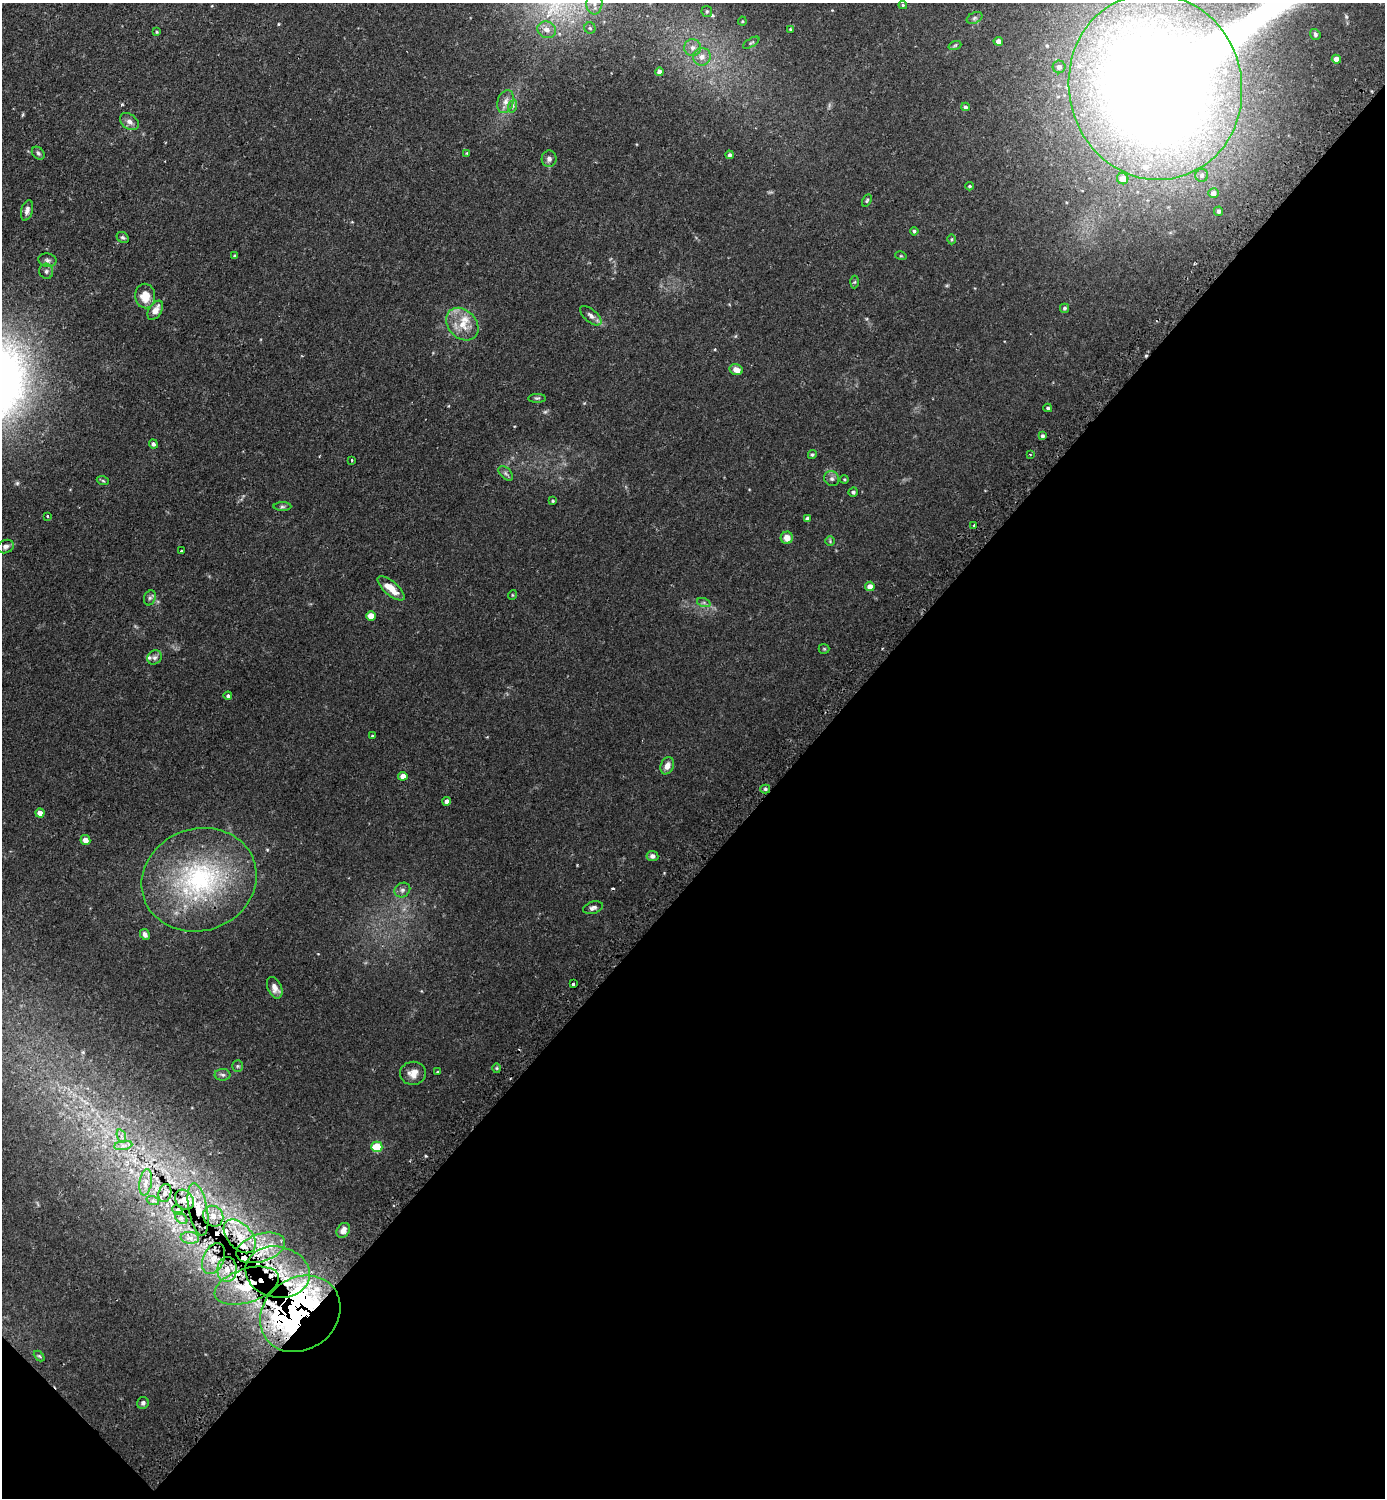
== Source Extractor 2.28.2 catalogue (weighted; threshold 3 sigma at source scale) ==
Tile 15 of 4 x 4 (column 3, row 4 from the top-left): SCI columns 2942-4324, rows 19-1514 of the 6025 x 6022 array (HDU 1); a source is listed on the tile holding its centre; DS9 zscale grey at full resolution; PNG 1387 x 1500 px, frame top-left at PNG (2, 3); each listed source drawn as its Kron ellipse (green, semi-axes under 4 px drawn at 4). Shown black and unused: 43% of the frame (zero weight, under 2 of 3 exposures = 3% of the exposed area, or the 3 px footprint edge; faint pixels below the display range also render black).
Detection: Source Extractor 2.28.2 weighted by HDU 2 'WHT'; one run over the whole footprint, this tile lists its part. Background 0.0441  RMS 0.0046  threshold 0.0207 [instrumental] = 3 sigma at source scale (4.5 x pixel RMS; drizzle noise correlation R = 1.50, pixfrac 1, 0.05/0.05 arcsec/px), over >= 5 px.
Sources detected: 141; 1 too faint to see at this stretch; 3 inside a brighter object's white glare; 7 cosmic-ray / hot-pixel residue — neither listed nor drawn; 11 inside a brighter listed object's ellipse — not listed separately; the other 119 listed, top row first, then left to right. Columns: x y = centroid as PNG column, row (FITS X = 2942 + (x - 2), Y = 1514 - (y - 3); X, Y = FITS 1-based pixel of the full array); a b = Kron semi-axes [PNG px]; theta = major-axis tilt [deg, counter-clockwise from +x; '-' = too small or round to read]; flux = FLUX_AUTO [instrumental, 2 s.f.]
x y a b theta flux
594 3 11 8 87 3.1
903 5 4 4 - 0.43
707 11 5 5 - 0.77
974 18 8 5 27 0.91
742 21 4 4 - 0.45
590 28 5 5 - 0.84
790 29 4 3 - 0.41
547 30 9 8 - 2.9
157 32 4 3 - 0.43
1315 34 6 5 - 0.83
998 41 4 4 - 2
751 43 9 3 32 0.61
955 45 6 4 19 0.67
692 48 8 8 - 2.3
702 57 9 8 - 3.2
1336 59 4 4 - 2.9
1059 67 6 6 - 1.4
660 72 4 4 - 2.8
1155 87 93 86 -75 950
506 102 12 8 72 2.9
513 106 7 4 72 0.89
965 107 4 4 - 0.87
129 122 10 7 -37 2.2
38 153 7 5 -45 0.97
467 153 4 3 - 0.4
730 155 4 4 - 0.96
549 159 8 7 - 1.5
1202 175 6 6 - 1.3
1123 179 6 5 - 4
970 186 4 3 - 0.52
1213 193 5 5 - 2.6
867 200 6 3 62 0.55
27 210 10 5 75 1.7
1219 211 4 4 - 1.3
914 231 4 4 - 0.73
123 237 6 5 - 0.82
952 239 5 3 - 0.44
235 256 4 4 - 0.6
901 256 6 3 -17 0.45
47 260 9 6 -10 1.3
46 271 7 7 - 1.1
855 282 6 4 87 0.6
145 296 12 10 -87 6.6
1065 308 4 4 - 0.78
155 310 10 6 57 3.6
591 316 13 6 -40 2.1
462 324 18 14 -47 8.2
736 370 7 5 -15 3.1
537 398 9 3 0 0.71
1048 408 4 3 - 0.69
1042 436 4 4 - 0.79
153 444 5 4 - 1.1
1030 454 3 2 - 0.33
812 455 4 4 - 0.65
352 460 3 2 - 0.34
506 473 9 5 -45 1
832 479 8 7 - 1.4
844 479 4 3 - 0.41
103 481 6 4 -19 0.6
853 492 5 4 - 0.89
553 501 3 3 - 0.51
282 507 9 4 0 0.95
48 516 4 3 - 0.6
807 519 4 4 - 1.7
974 526 3 3 - 1.8
787 538 6 6 - 4
830 541 5 4 - 0.49
6 546 8 6 20 1.6
181 551 3 3 - 0.49
870 586 5 4 - 2.9
391 588 17 7 -41 5.8
512 595 5 3 - 0.37
150 598 7 5 68 1
704 603 7 4 -19 0.85
371 616 5 4 - 4.8
824 649 5 5 - 0.5
155 657 7 6 - 1.3
228 696 4 4 - 0.93
372 736 4 3 - 0.53
667 766 9 6 67 2.7
403 776 4 4 - 2.7
765 789 5 4 - 0.82
447 801 4 4 - 2
40 813 4 4 - 3.2
85 840 5 5 - 3
652 856 6 5 - 1.5
199 880 58 51 20 79
402 890 8 7 - 1.4
593 908 10 6 18 1.4
145 934 6 4 -61 1.5
573 984 3 3 - 0.87
275 988 11 7 -66 3
238 1066 5 5 - 0.68
497 1068 5 3 - 0.45
438 1072 3 3 - 0.51
413 1073 13 11 6 3.8
223 1075 8 6 -2 1.2
121 1136 7 4 -71 1
123 1145 9 4 8 1.5
377 1147 5 5 - 13
146 1182 13 6 81 2.6
165 1193 9 6 75 1.8
184 1200 11 8 -52 3.1
153 1201 6 4 -19 0.69
198 1209 26 9 -79 8.9
177 1210 5 4 - 0.69
213 1216 11 9 -49 3.6
181 1218 7 4 -45 1.1
343 1230 8 6 56 2.1
240 1236 20 12 -48 9.4
190 1238 9 6 -8 1.9
261 1248 25 14 18 15
214 1259 16 10 67 5.1
227 1269 12 9 87 4.8
278 1272 32 25 -11 30
247 1286 33 17 18 20
300 1314 42 35 37 220
39 1356 6 4 -44 0.56
143 1403 6 5 - 1.1
Overlapping masked pixels (flux is a lower limit): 9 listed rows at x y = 1155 87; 199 880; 198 1209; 240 1236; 261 1248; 214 1259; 278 1272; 247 1286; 300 1314
Isophote crosses this tile's border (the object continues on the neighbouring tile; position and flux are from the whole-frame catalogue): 2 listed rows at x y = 594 3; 1155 87
Unlisted compact peaks at least as high as the median listed source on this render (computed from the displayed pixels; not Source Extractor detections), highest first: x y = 17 483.